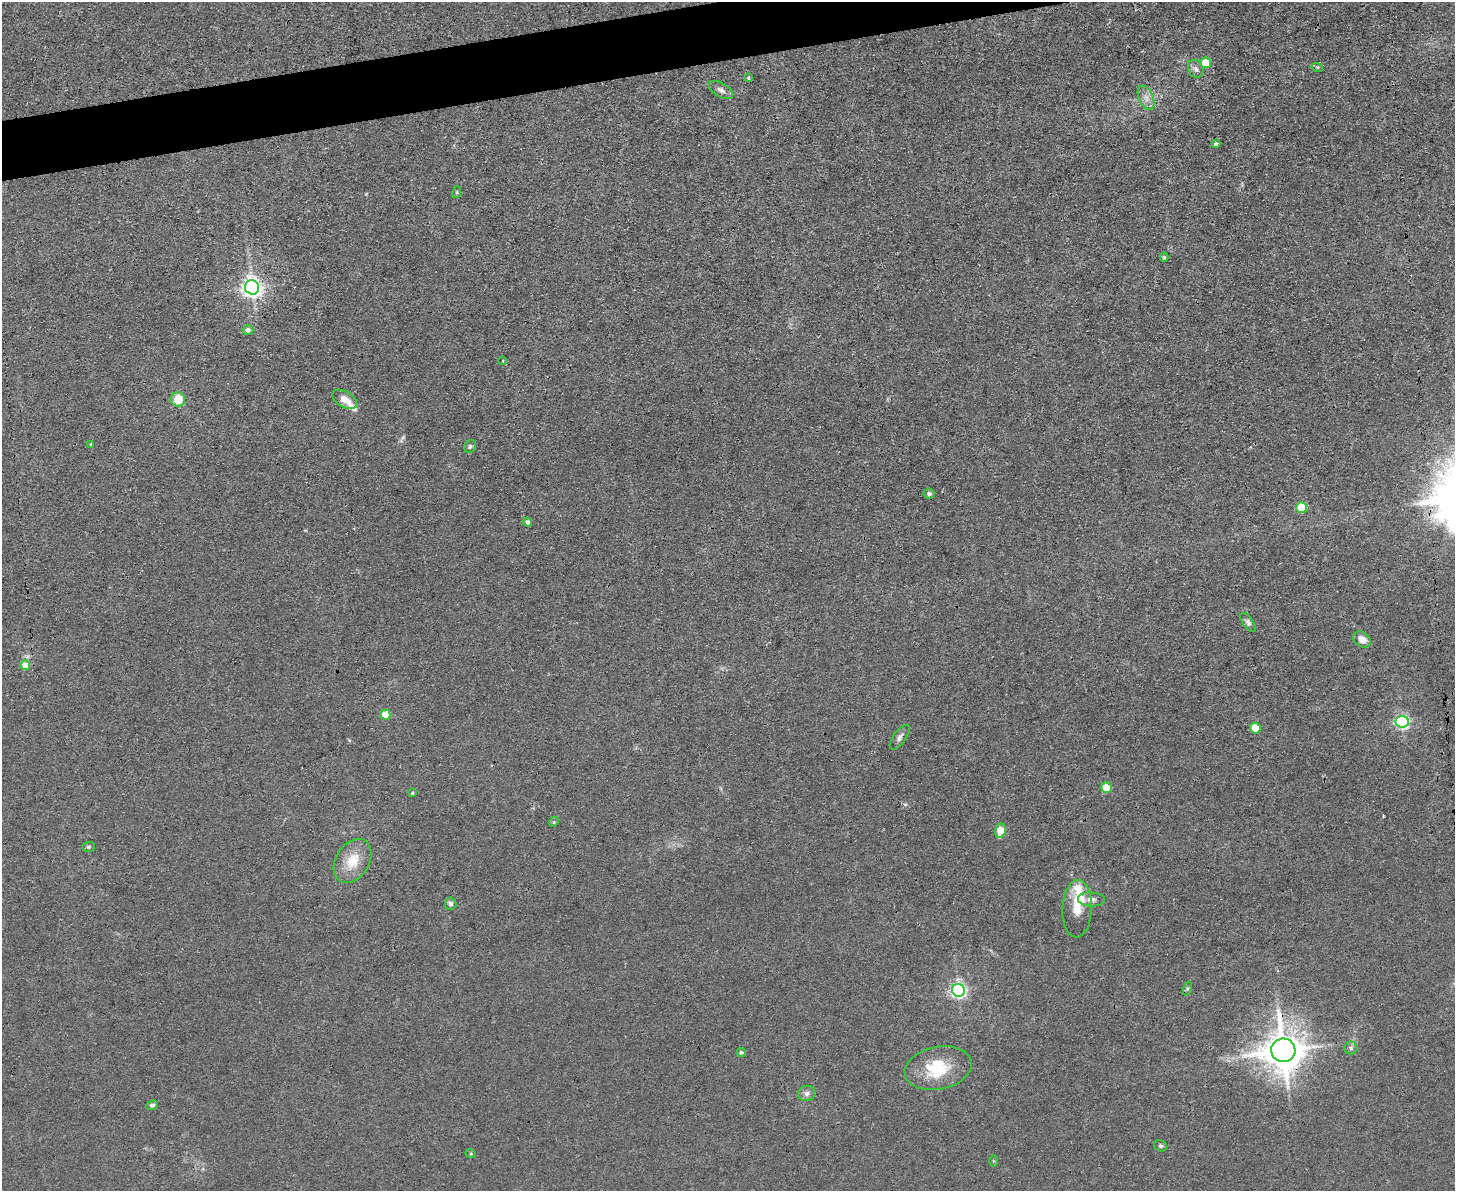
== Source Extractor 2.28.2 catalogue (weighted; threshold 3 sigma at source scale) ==
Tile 8 of 3 x 4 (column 2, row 3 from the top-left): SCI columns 1584-3036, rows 1190-2378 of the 4732 x 4757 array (HDU 1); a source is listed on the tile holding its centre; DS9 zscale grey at full resolution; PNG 1457 x 1193 px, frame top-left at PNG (2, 2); each listed source drawn as its Kron ellipse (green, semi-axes under 4 px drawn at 4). Shown black and unused: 3% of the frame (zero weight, under 3 of 4 exposures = <1% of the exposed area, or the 3 px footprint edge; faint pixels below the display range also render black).
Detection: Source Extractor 2.28.2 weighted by HDU 2 'WHT'; one run over the whole footprint, this tile lists its part. Background 0.0426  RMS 0.0052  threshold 0.0232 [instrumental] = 3 sigma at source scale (4.5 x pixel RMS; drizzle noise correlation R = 1.50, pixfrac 1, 0.05/0.05 arcsec/px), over >= 5 px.
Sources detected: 51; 1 too faint to see at this stretch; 1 inside a brighter object's white glare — neither listed nor drawn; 3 inside a brighter listed object's ellipse — not listed separately; the other 46 listed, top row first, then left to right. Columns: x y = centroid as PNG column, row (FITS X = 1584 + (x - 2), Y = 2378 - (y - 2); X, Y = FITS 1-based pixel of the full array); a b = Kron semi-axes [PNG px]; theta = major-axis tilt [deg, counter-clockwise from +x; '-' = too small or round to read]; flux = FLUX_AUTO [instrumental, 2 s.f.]
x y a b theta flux
1206 63 5 5 - 15
1317 67 6 4 -17 0.63
1196 69 9 7 -64 2
749 78 3 3 - 1.8
721 90 13 6 -29 2.5
1146 98 13 7 -66 3.5
1216 144 4 4 - 1.2
457 192 6 4 73 0.66
1164 257 4 4 - 0.77
252 287 7 7 - 290
248 330 5 5 - 2.2
503 361 4 3 - 0.56
178 399 7 7 - 9.7
345 399 13 7 -32 5.4
91 444 4 3 - 0.63
470 446 7 5 56 1
929 494 6 5 - 1.1
1302 508 5 5 - 26
527 522 5 4 - 1.7
1248 622 11 5 -53 1.5
1362 640 9 7 -38 4.8
25 665 5 5 - 8
385 715 5 5 - 12
1402 722 6 6 - 110
1255 728 5 5 - 13
900 737 14 6 54 2.1
1106 788 5 5 - 12
412 793 4 3 - 0.51
554 822 5 4 - 0.66
1000 831 7 5 76 12
88 847 6 5 - 0.89
352 861 24 16 58 13
1091 899 13 7 -2 2.8
451 904 6 6 - 1.3
1077 909 28 14 88 12
1187 989 7 3 71 0.79
958 990 6 6 - 150
1351 1048 6 6 - 1.3
1283 1050 12 11 - 1400
741 1052 4 4 - 1.1
938 1068 34 21 12 23
807 1093 8 7 - 2
152 1105 6 4 26 1.3
1161 1146 7 5 -27 0.94
471 1154 5 3 - 0.5
993 1161 6 4 -90 0.56
Overlapping masked pixels (flux is a lower limit): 1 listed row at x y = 1283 1050